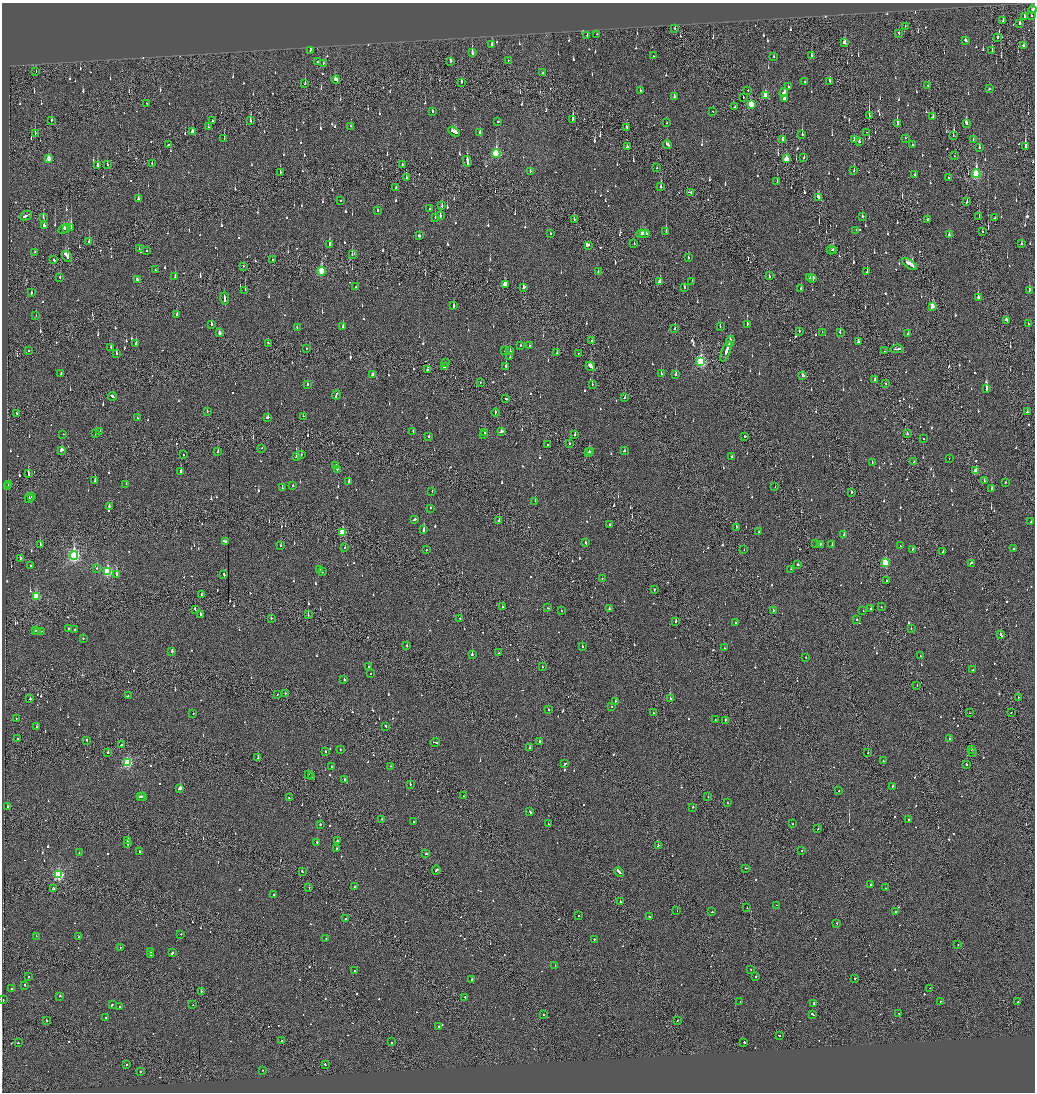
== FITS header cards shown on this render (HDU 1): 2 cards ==
NAXIS1  =                 2065
NAXIS2  =                 2180

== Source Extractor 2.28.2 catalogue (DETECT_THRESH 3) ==
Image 2065 x 2180 px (HDU 1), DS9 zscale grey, zoomed out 1/2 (1 PNG px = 2 x 2 image px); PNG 1037 x 1094 px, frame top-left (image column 1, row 2179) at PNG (2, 3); each listed source drawn as its Kron ellipse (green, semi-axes under 4 px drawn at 4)
Background -0.105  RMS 0.073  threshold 0.22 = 3 sigma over >= 5 px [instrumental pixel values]
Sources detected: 1275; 74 cannot appear on this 1/2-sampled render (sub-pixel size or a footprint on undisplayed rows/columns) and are neither listed nor drawn; of the other 1201, the 500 brightest by FLUX_AUTO listed and drawn (701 fainter detections omitted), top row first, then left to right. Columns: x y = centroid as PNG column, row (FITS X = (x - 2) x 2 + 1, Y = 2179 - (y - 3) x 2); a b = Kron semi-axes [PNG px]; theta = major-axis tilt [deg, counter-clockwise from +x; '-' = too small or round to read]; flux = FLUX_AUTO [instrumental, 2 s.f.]
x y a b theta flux
1032 10 4 2 - 110
1031 16 2 2 - 93
1024 17 2 2 - 180
1003 21 3 2 - 110
1020 23 3 2 - 93
905 26 2 1 - 52
675 28 2 2 - 81
899 33 3 2 - 49
597 34 2 2 - 48
587 35 2 2 - 70
997 37 3 1 - 69
966 40 3 2 - 72
844 43 3 2 - 130
492 45 3 2 - 330
1024 46 3 2 - 230
992 50 3 1 - 67
310 51 3 2 - 94
472 53 3 2 - 400
653 56 2 2 - 58
811 56 3 2 - 66
774 57 3 2 - 140
508 60 2 2 - 72
451 61 2 2 - 450
317 62 2 2 - 83
323 63 2 2 - 120
36 71 3 1 - 160
542 73 3 2 - 69
336 80 4 2 - 140
804 81 2 2 - 88
830 81 3 2 - 86
461 82 3 2 - 53
305 84 3 2 - 220
928 85 2 1 - 130
788 86 2 2 - 50
989 89 2 2 - 370
640 90 2 2 - 58
748 90 2 2 - 52
784 92 4 2 - 180
766 96 4 3 - 290
674 97 2 2 - 200
743 97 2 1 - 72
784 99 3 2 - 310
146 103 2 2 - 65
751 105 4 3 - 370
735 107 3 2 - 70
432 111 2 2 - 59
713 111 2 2 - 81
869 116 3 1 - 370
932 117 3 2 - 120
573 119 4 2 - 110
51 120 2 2 - 64
212 120 2 2 - 74
250 121 3 2 - 96
498 121 2 2 - 340
667 122 2 2 - 50
897 123 4 2 - 210
966 123 3 2 - 150
351 126 2 2 - 74
208 127 3 1 - 50
627 127 3 2 - 70
192 132 3 2 - 180
454 132 6 3 -28 300
867 132 2 1 - 64
35 133 2 1 - 65
480 133 2 2 - 130
802 134 2 2 - 450
953 136 2 1 - 51
224 138 2 1 - 59
905 138 2 2 - 51
973 139 2 2 - 64
782 140 2 2 - 360
854 140 3 2 - 91
859 142 3 2 - 54
667 144 4 2 - 120
912 144 2 2 - 120
168 145 3 2 - 120
1025 146 4 2 - 820
627 147 2 2 - 220
979 148 3 2 - 100
496 154 4 3 - 1100
954 156 2 1 - 71
804 157 3 2 - 68
49 159 3 2 - 170
786 159 4 2 - 330
467 161 5 2 - 810
152 163 2 2 - 54
107 164 3 2 - 55
402 164 2 2 - 120
97 165 3 2 - 300
657 168 2 2 - 56
854 170 2 2 - 100
530 171 2 1 - 96
280 172 3 1 - 99
915 174 2 2 - 55
976 174 4 3 - 1200
406 178 2 1 - 220
948 178 2 2 - 50
777 182 2 1 - 65
661 186 3 2 - 100
396 188 2 2 - 60
691 192 3 2 - 95
818 197 3 2 - 270
138 199 3 2 - 220
340 200 2 1 - 75
967 202 3 2 - 110
442 206 4 2 - 74
430 208 2 2 - 52
377 211 2 2 - 60
26 216 6 2 26 350
440 216 3 2 - 92
862 216 2 2 - 200
43 217 3 1 - 190
979 217 3 2 - 200
435 218 2 2 - 120
995 218 2 1 - 52
574 219 2 2 - 110
927 219 2 2 - 270
44 226 2 2 - 790
67 228 3 1 - 93
71 228 4 4 - 400
64 229 6 3 30 170
856 230 2 1 - 60
666 231 2 2 - 240
982 232 2 1 - 56
550 233 2 2 - 60
641 234 5 3 - 130
645 234 5 2 - 130
949 235 3 2 - 71
419 236 2 2 - 230
89 242 3 1 - 610
634 243 2 2 - 54
329 244 3 2 - 110
1022 244 3 2 - 76
588 245 4 2 - 86
139 249 2 2 - 51
831 250 4 2 - 120
147 251 2 2 - 54
833 251 2 1 - 86
35 252 2 1 - 47
352 255 2 1 - 100
67 256 6 2 -55 460
688 258 2 2 - 130
54 260 3 2 - 87
272 260 2 1 - 77
910 264 8 2 -34 300
243 266 3 1 - 92
155 270 2 2 - 52
322 271 4 3 - 750
598 272 2 2 - 51
867 272 2 2 - 370
175 276 3 2 - 99
769 276 3 1 - 49
60 277 3 2 - 110
810 278 2 2 - 69
137 279 3 2 - 290
813 279 3 2 - 140
692 281 2 2 - 54
660 282 3 2 - 120
505 285 3 2 - 410
355 287 2 2 - 96
523 287 2 2 - 500
684 288 3 2 - 80
801 289 3 2 - 59
245 290 2 1 - 97
1029 290 3 2 - 75
31 293 2 2 - 110
224 298 6 2 -89 330
978 298 3 2 - 510
454 306 3 2 - 130
932 306 3 2 - 190
177 315 2 2 - 77
36 316 2 2 - 52
1007 320 3 2 - 160
211 324 2 2 - 150
747 324 2 2 - 390
1029 324 3 1 - 62
720 326 2 1 - 55
343 327 2 2 - 240
297 328 2 2 - 78
675 329 2 2 - 54
799 331 2 2 - 51
822 332 2 2 - 52
840 332 3 2 - 96
219 333 3 2 - 71
908 334 2 2 - 92
592 341 2 2 - 130
730 341 5 2 - 400
858 342 4 2 - 150
136 343 3 2 - 84
268 343 2 2 - 160
520 345 2 2 - 52
530 346 2 2 - 56
111 347 2 2 - 62
306 349 2 1 - 51
897 349 6 1 5 290
28 351 2 2 - 57
505 351 2 2 - 76
510 351 2 2 - 88
726 351 11 2 68 530
884 351 2 1 - 72
557 353 2 2 - 200
579 353 2 2 - 58
116 354 2 2 - 310
510 357 2 2 - 66
701 362 4 3 - 1600
445 363 2 2 - 56
506 366 2 2 - 260
590 366 5 2 - 390
444 367 2 2 - 65
428 370 4 2 - 240
61 373 2 2 - 74
661 374 2 2 - 230
373 375 3 2 - 95
676 375 3 2 - 140
803 376 3 2 - 280
875 379 3 2 - 110
481 382 2 1 - 240
592 384 2 2 - 83
886 384 2 2 - 72
307 385 2 2 - 81
986 389 2 2 - 670
336 395 4 2 - 170
112 396 4 2 - 220
625 398 2 2 - 50
506 399 2 2 - 93
207 411 2 2 - 51
1027 412 2 2 - 230
495 413 4 1 - 150
17 414 2 1 - 93
303 416 2 1 - 57
267 417 3 2 - 150
137 418 2 2 - 53
100 431 2 1 - 140
413 431 2 2 - 53
501 431 4 2 - 130
485 432 2 2 - 100
96 433 3 2 - 160
63 434 2 2 - 57
575 434 2 2 - 230
907 434 2 2 - 94
484 435 2 2 - 410
429 436 2 2 - 71
745 436 2 2 - 120
923 439 2 1 - 90
547 444 2 1 - 50
569 444 2 2 - 180
262 448 2 2 - 47
61 450 4 2 - 160
591 451 2 2 - 58
624 451 3 2 - 70
218 452 2 2 - 130
589 452 2 2 - 270
301 454 2 1 - 200
183 455 2 1 - 52
732 456 2 2 - 56
296 457 3 3 - 430
949 459 2 1 - 51
914 462 2 2 - 60
872 463 2 2 - 58
335 465 2 2 - 130
337 469 2 2 - 68
181 471 2 2 - 220
976 471 3 2 - 200
28 474 3 2 - 260
95 481 2 2 - 81
349 481 2 2 - 120
984 481 2 1 - 80
1006 482 2 2 - 64
126 484 2 2 - 68
8 485 2 2 - 100
293 485 2 2 - 60
8 486 2 2 - 78
775 487 2 1 - 48
282 488 2 2 - 98
992 489 3 2 - 120
432 491 2 1 - 250
851 492 3 1 - 85
31 497 2 1 - 280
29 498 5 2 - 71
535 501 2 1 - 110
109 506 2 2 - 110
430 508 2 2 - 56
414 519 3 2 - 110
499 520 2 2 - 170
1031 522 2 1 - 340
609 525 2 2 - 120
736 527 2 2 - 300
424 530 3 2 - 410
342 532 3 3 - 550
759 532 2 2 - 49
844 534 2 2 - 55
225 541 3 2 - 330
586 543 3 2 - 140
816 544 2 2 - 79
820 544 2 2 - 49
832 544 2 2 - 98
40 545 2 1 - 72
281 545 2 2 - 86
900 546 2 2 - 180
345 548 2 2 - 110
912 549 2 2 - 77
1013 549 2 1 - 68
426 550 2 2 - 54
744 550 2 1 - 51
943 552 3 2 - 68
74 556 4 3 - 2900
20 558 2 2 - 67
885 563 3 3 - 550
971 563 3 2 - 67
798 565 3 2 - 63
31 566 3 2 - 90
97 568 2 2 - 59
320 569 2 2 - 130
791 569 2 1 - 90
108 572 4 3 - 1200
322 572 2 2 - 53
116 574 3 2 - 430
224 574 3 2 - 88
602 579 2 1 - 48
887 581 2 2 - 82
654 590 2 1 - 61
201 595 3 1 - 86
37 596 3 3 - 640
502 607 2 2 - 67
881 607 2 2 - 66
548 608 2 1 - 100
609 609 2 2 - 120
871 609 2 2 - 110
195 610 3 2 - 130
773 610 2 2 - 110
561 611 2 2 - 100
863 611 2 2 - 57
200 614 2 2 - 82
308 615 2 2 - 110
271 618 2 2 - 51
460 618 2 2 - 66
857 620 2 2 - 76
676 621 2 2 - 120
736 623 3 2 - 63
68 629 2 2 - 160
75 629 2 2 - 57
911 629 2 2 - 56
35 631 4 2 - 200
37 631 4 1 - 150
41 632 3 1 - 95
1001 635 3 2 - 120
83 638 2 2 - 94
407 645 2 2 - 81
582 646 2 2 - 120
724 648 2 2 - 52
172 651 2 2 - 200
499 653 2 1 - 49
472 654 2 2 - 270
920 656 2 2 - 63
806 658 2 2 - 51
368 666 2 2 - 47
542 667 2 2 - 55
972 670 2 2 - 63
371 674 2 2 - 47
344 679 2 2 - 62
917 686 2 2 - 56
285 693 2 2 - 79
277 694 2 1 - 60
128 696 2 2 - 60
1018 697 2 2 - 50
30 699 2 2 - 170
670 699 2 2 - 240
616 701 2 2 - 150
611 706 2 1 - 51
548 709 2 2 - 95
653 713 2 1 - 56
969 713 2 2 - 48
1011 713 2 2 - 92
193 714 2 2 - 50
16 718 2 2 - 66
715 720 2 2 - 89
725 720 2 2 - 170
386 726 2 2 - 54
37 727 2 2 - 80
18 738 2 2 - 130
949 738 2 2 - 77
87 740 2 2 - 80
435 742 5 2 - 180
539 742 2 2 - 230
121 745 3 2 - 120
529 748 2 2 - 110
340 749 2 2 - 91
971 749 2 2 - 55
325 752 2 2 - 65
972 752 2 2 - 180
108 753 2 2 - 71
868 753 2 1 - 180
258 757 4 2 - 170
883 761 2 2 - 55
127 763 3 3 - 1200
565 763 3 2 - 190
966 764 2 1 - 57
390 766 2 1 - 87
332 767 2 2 - 72
308 774 2 2 - 51
311 777 2 2 - 210
344 780 3 2 - 82
410 784 2 2 - 160
892 786 3 2 - 89
180 788 3 2 - 570
839 791 2 2 - 100
463 796 2 2 - 52
141 797 4 1 - 190
143 797 4 2 - 260
708 797 2 2 - 81
289 798 2 2 - 53
728 803 2 2 - 52
7 807 2 2 - 80
693 807 2 2 - 91
530 812 2 2 - 120
382 819 2 2 - 60
909 820 2 2 - 260
413 822 2 2 - 47
548 824 2 2 - 67
793 824 2 1 - 50
320 825 2 2 - 140
818 829 2 2 - 61
128 841 2 2 - 410
337 841 3 2 - 98
317 842 2 2 - 100
128 843 3 2 - 180
658 845 3 1 - 250
337 849 2 2 - 78
802 850 2 1 - 73
139 851 2 2 - 81
79 853 2 1 - 47
426 854 3 2 - 71
746 868 3 2 - 90
436 870 4 2 - 170
302 872 2 2 - 170
619 872 5 2 - 320
59 875 4 3 - 1700
871 885 2 2 - 250
309 887 2 1 - 66
355 887 3 2 - 170
885 888 2 2 - 52
53 889 2 2 - 140
273 894 2 2 - 100
620 901 2 2 - 75
777 905 2 1 - 92
747 908 2 2 - 58
677 911 2 1 - 120
712 912 2 2 - 130
895 912 2 2 - 180
578 916 2 2 - 58
649 917 2 2 - 200
346 919 3 2 - 90
837 923 2 2 - 54
181 934 2 2 - 49
36 936 2 2 - 80
78 937 2 2 - 59
326 939 2 2 - 53
594 939 2 2 - 100
958 944 2 2 - 92
120 947 2 2 - 52
150 952 2 2 - 64
172 953 3 2 - 99
151 955 3 2 - 83
555 965 2 2 - 53
750 969 2 2 - 94
354 971 2 2 - 130
756 976 2 2 - 140
28 977 2 2 - 50
855 978 2 1 - 130
472 979 2 2 - 650
25 985 2 2 - 73
930 988 2 1 - 64
12 989 2 2 - 71
201 991 2 2 - 130
59 996 2 1 - 340
465 997 2 2 - 75
3 1000 2 2 - 330
940 1001 2 1 - 84
740 1002 2 2 - 56
1017 1002 3 2 - 80
814 1004 2 2 - 560
112 1005 3 2 - 110
193 1005 2 1 - 66
120 1006 2 2 - 66
899 1013 3 1 - 56
813 1014 3 2 - 130
543 1015 2 2 - 60
106 1017 2 2 - 59
46 1020 2 2 - 74
677 1021 2 1 - 70
438 1026 2 2 - 49
779 1036 2 2 - 140
282 1041 2 2 - 210
391 1042 3 1 - 77
744 1042 2 2 - 190
18 1043 2 2 - 59
325 1064 2 2 - 120
126 1065 2 2 - 61
263 1070 2 2 - 48
140 1072 2 2 - 230
At the frame edge (FLAGS 8, measured only in part): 2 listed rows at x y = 1032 10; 3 1000
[701 fainter detections neither listed nor drawn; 74 sub-pixel or undisplayed-footprint detections neither listed nor drawn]